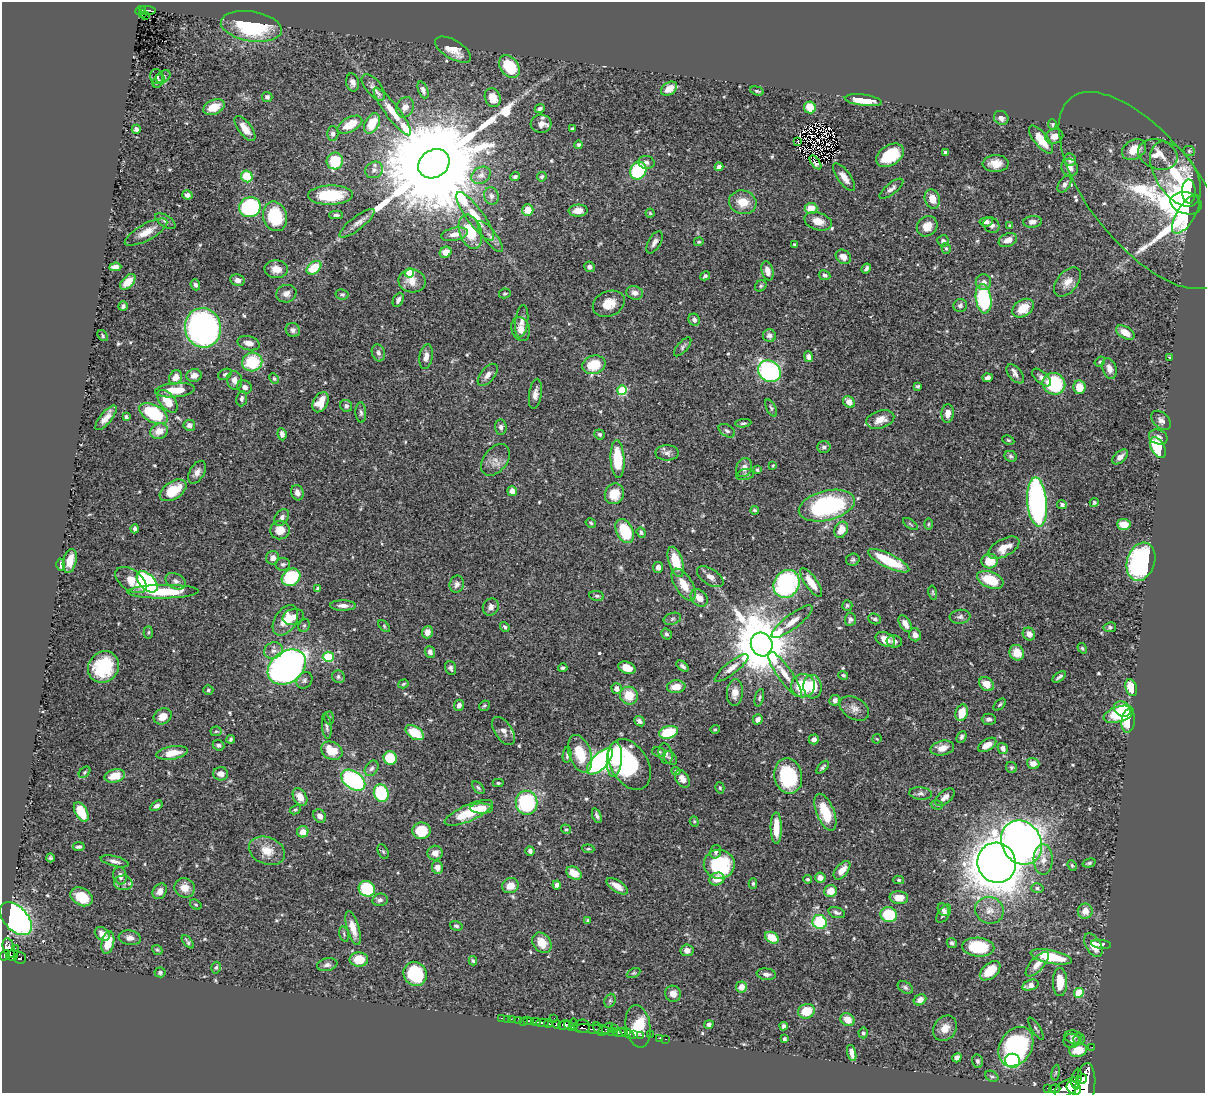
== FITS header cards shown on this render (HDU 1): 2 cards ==
NAXIS1  =                 1203
NAXIS2  =                 1091

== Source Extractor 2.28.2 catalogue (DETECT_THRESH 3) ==
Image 1203 x 1091 px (HDU 1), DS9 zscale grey, 1 PNG px = 1 image px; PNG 1207 x 1095 px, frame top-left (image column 1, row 1091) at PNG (2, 2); each listed source drawn as its Kron ellipse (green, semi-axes under 4 px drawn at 4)
Background 0.616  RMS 0.017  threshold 0.0524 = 3 sigma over >= 5 px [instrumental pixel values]
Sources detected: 566; of the 566, the 500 brightest by FLUX_AUTO listed and drawn (66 fainter detections omitted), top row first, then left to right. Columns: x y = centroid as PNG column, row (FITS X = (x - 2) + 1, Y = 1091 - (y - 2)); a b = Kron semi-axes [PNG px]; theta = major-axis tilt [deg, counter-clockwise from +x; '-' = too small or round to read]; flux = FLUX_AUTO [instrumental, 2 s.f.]
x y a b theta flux
147 10 8 4 -8 64
140 11 5 3 - 45
142 13 3 3 - 16
145 15 2 2 - 3.2
251 26 31 15 -9 95
453 50 20 9 -30 19
509 67 12 9 -53 47
157 77 7 6 - 3
163 77 8 5 37 2.5
158 81 7 5 55 2.5
353 82 9 6 -80 5.7
373 87 16 7 -51 7.2
669 89 9 6 34 13
423 90 9 4 -68 4.2
757 91 7 4 -16 1.9
267 97 5 5 - 3.3
493 98 10 7 -64 18
863 100 19 5 -7 21
214 107 11 7 24 22
405 107 10 8 64 6.6
810 107 6 5 - 22
540 109 5 3 - 3.3
392 111 29 7 -53 22
1001 118 7 6 - 5.5
372 123 11 7 62 31
541 124 10 9 - 10
1052 124 5 4 - 1.6
350 125 13 7 28 27
136 129 4 4 - 3.6
245 129 15 6 -53 14
572 129 3 3 - 1.9
333 134 7 6 - 3.6
1054 136 9 7 19 9.5
1041 140 17 6 -51 22
798 142 3 2 - 1.7
579 145 4 4 - 2.8
1134 150 13 9 30 16
1189 151 6 5 - 2.2
945 152 3 3 - 2.8
1158 154 20 14 -18 18
890 155 15 10 32 46
1070 160 6 5 - 5.7
335 161 8 8 - 39
646 162 8 6 -13 3.7
815 162 8 4 -53 4.8
996 163 13 8 1 14
434 164 16 13 34 51000
719 167 4 4 - 5.3
1070 168 9 8 - 6.7
374 170 9 8 - 5.6
638 171 9 8 - 98
1176 174 36 20 -59 85
481 175 10 8 33 6.4
247 176 6 5 - 42
515 177 5 4 - 3.3
542 177 5 4 - 2.1
844 177 16 6 -54 10
1064 184 9 5 56 4
891 189 14 5 38 5
1144 190 118 55 -51 200
1189 192 12 7 -88 65
187 195 5 4 - 5.2
330 195 22 9 1 56
491 196 9 7 -73 4.3
932 199 10 7 -72 13
743 202 14 11 -13 19
1186 203 16 11 -14 260
250 207 11 10 - 130
811 208 6 5 - 16
528 210 6 5 - 17
578 211 9 6 3 11
650 213 4 4 - 1.5
1186 214 22 9 58 84
336 215 7 4 -1 2.6
275 216 15 11 -76 63
475 216 29 8 -53 21
165 221 11 6 -33 4.2
818 221 14 8 -17 13
986 222 6 4 5 4.2
1032 222 9 6 6 5.4
357 223 22 6 38 8.7
991 225 9 7 -42 5.3
927 226 11 9 42 15
1010 226 4 4 - 2.7
146 232 24 8 29 16
470 232 18 11 -71 38
454 234 13 6 11 9.1
490 236 19 6 -52 6.9
1008 240 9 6 24 8.9
943 241 6 5 - 4.2
654 242 12 6 60 4.9
699 242 5 3 - 1.5
795 245 4 3 - 1.6
946 248 5 4 - 1.8
446 252 6 5 - 11
843 257 8 6 -38 8
115 267 6 4 5 8.2
589 267 5 5 - 3.7
314 268 8 5 40 37
866 268 5 3 - 2.9
276 269 12 9 -4 12
767 271 10 5 -75 8.2
409 273 5 4 - 31
825 275 6 5 - 3.5
705 276 5 4 - 2.7
237 280 7 6 - 5.5
412 281 13 11 -12 14
128 282 9 5 45 16
983 282 8 7 - 6.2
1067 282 17 10 50 11
195 285 5 4 - 2.8
761 286 6 5 - 1.8
505 293 6 5 - 2
635 293 8 6 -15 5.9
286 294 10 8 15 6
342 294 6 5 - 2.1
984 299 15 8 -82 110
398 300 7 5 65 4.5
609 304 16 12 24 18
960 305 7 6 - 3.8
123 306 5 4 - 3
1023 308 12 8 34 21
694 320 6 5 - 4.1
522 321 16 6 83 6.7
203 328 20 18 -79 450
521 329 12 9 -75 9.8
293 330 7 7 - 3.7
1125 333 10 5 -31 13
103 336 6 4 -51 1.9
769 336 6 6 - 4
249 343 11 7 -13 8.1
683 347 12 5 48 3.2
378 353 9 6 -74 4
426 357 13 6 80 7.4
808 357 5 4 - 4
1170 358 3 3 - 1.5
1100 361 5 4 - 2
252 362 10 9 - 53
594 365 12 9 16 36
1109 369 10 7 -74 7.7
769 371 12 10 -31 230
225 374 7 5 28 2.6
1015 374 11 6 -49 5.3
194 375 7 6 - 6.3
488 375 13 7 50 7.3
175 377 7 6 - 9.7
274 378 6 4 -62 1.6
988 378 5 4 - 6
1042 378 11 6 -41 4.9
235 380 9 7 -75 7.3
1054 384 11 10 - 82
918 386 3 3 - 2
245 387 7 6 - 5.3
1079 387 7 6 - 17
175 390 20 7 5 22
622 390 5 5 - 70
535 394 15 6 81 7.5
242 399 7 5 83 3.5
167 401 13 7 -53 17
321 402 11 7 60 20
849 402 6 5 - 11
346 406 6 5 - 3.1
771 408 9 4 -63 2.2
361 412 10 5 -88 3.3
153 414 15 8 -28 79
948 414 9 6 84 9
126 417 4 3 - 2.3
106 418 15 5 50 11
880 420 14 8 16 13
1161 420 11 7 -43 5.6
743 423 8 4 6 2.3
189 425 6 5 - 5.3
501 427 7 6 - 3.7
159 431 9 7 25 14
727 431 9 5 -31 3.4
282 434 6 4 -83 5
600 434 5 5 - 2.3
1158 437 9 7 -21 5.7
1008 440 6 3 -27 1.5
824 447 6 6 - 3.4
1158 448 11 6 -60 61
667 453 11 8 -1 4.8
1011 456 6 5 - 2.6
1120 457 9 5 42 6
617 459 19 7 -87 48
495 460 18 11 51 11
773 466 4 3 - 1.5
744 468 9 8 - 7.2
757 470 4 3 - 1.7
197 472 12 7 59 6.9
745 475 9 5 11 2.8
173 490 15 8 33 33
512 491 5 5 - 7.4
297 493 8 6 -72 7
614 494 10 9 - 21
1037 502 24 10 -85 340
1094 502 5 4 - 1.7
1062 504 5 4 - 2.8
827 506 28 15 14 170
755 510 4 3 - 1.9
282 517 9 6 56 6
591 523 5 4 - 1.8
910 524 8 3 -34 1.6
928 524 6 4 89 1.6
1124 524 7 5 -4 17
135 529 4 3 - 2.5
280 530 9 9 - 14
841 530 8 6 60 14
625 531 13 8 -64 50
641 532 5 4 - 2.6
1004 548 17 8 28 18
273 558 7 6 - 6.7
853 560 7 6 - 2.5
70 561 12 6 76 18
889 561 23 7 -25 52
990 561 8 7 - 27
676 562 15 7 -72 33
1141 562 19 14 73 200
283 564 7 6 - 3.2
61 565 6 4 89 7.5
658 567 5 5 - 5.1
291 577 10 8 38 81
710 577 15 8 -32 8.2
131 580 18 10 -34 21
990 580 14 8 -21 38
176 581 11 7 -28 5.4
147 582 13 7 -46 160
811 582 17 6 -55 19
457 584 8 7 - 4.4
787 584 14 12 57 160
684 585 18 8 -58 21
318 588 4 4 - 3.8
163 592 35 7 1 55
933 593 7 4 -77 1.6
597 596 7 5 -9 2.5
699 598 9 7 -49 11
847 605 5 5 - 2.3
343 606 13 5 -1 6.3
491 607 9 7 62 5.7
293 617 11 7 16 9.4
960 617 10 7 7 3.9
672 619 9 5 19 3.1
850 619 6 5 - 3.5
875 619 6 5 - 3.4
285 620 17 10 56 21
792 622 25 7 37 12
905 624 9 5 -58 9.5
304 625 7 5 68 2.2
384 626 7 4 -47 1.8
505 627 5 4 - 2.5
1110 627 6 5 - 2.1
148 632 6 4 87 1.7
427 632 6 5 - 8.4
666 634 6 5 - 2.5
1029 634 7 6 - 8.1
915 635 6 6 - 6
885 639 10 7 -24 9.9
894 641 8 6 -10 3.8
762 645 12 10 -64 8800
1082 648 5 4 - 1.8
273 651 9 8 - 6.3
430 652 6 5 - 5.7
1017 653 8 7 - 15
328 657 5 5 - 58
682 666 7 4 -39 3.3
103 667 16 15 - 59
287 667 21 15 37 590
451 668 7 5 -72 3
563 668 4 4 - 2.6
627 668 9 6 -21 13
731 668 21 6 38 9.8
785 674 27 7 -55 15
843 675 5 3 - 1.8
338 677 6 6 - 2.9
1059 677 7 3 37 3
304 680 9 7 48 3.9
403 684 5 4 - 1.8
986 684 8 6 -40 14
803 686 12 11 - 50
676 687 9 6 7 15
812 687 12 9 -85 24
1131 688 8 5 -73 26
617 689 5 5 - 5.7
208 690 5 5 - 2.2
735 693 13 8 85 9.5
629 696 9 8 - 24
759 698 9 4 76 2.1
835 700 5 5 - 5.4
459 705 5 5 - 4.8
1000 705 7 4 44 2.1
484 706 6 5 - 1.9
854 708 16 10 -31 9.3
1122 709 9 7 -38 17
962 713 8 6 73 22
1119 714 15 7 17 57
163 716 9 7 31 11
329 718 6 5 - 1.7
758 719 5 4 - 4.1
989 719 7 5 0 4.4
639 721 6 4 -41 3.9
1128 721 12 6 84 31
327 726 12 4 -84 3.6
715 729 5 4 - 1.5
216 731 5 5 - 1.8
503 731 16 8 -56 7.6
668 732 10 6 18 44
415 733 10 6 -33 37
962 737 6 4 66 2.6
231 739 4 3 - 2.1
814 739 5 5 - 4.7
877 739 5 4 - 1.5
218 745 6 5 - 2.5
987 745 10 5 32 9.7
942 748 12 7 11 12
1003 748 6 5 - 5.5
332 751 11 8 -28 25
659 752 7 4 -14 2.5
172 753 16 6 9 19
580 754 19 11 -71 33
666 754 10 7 -75 4.9
567 755 8 3 84 2.2
390 758 7 6 - 35
670 758 8 5 -46 2.6
614 759 17 7 86 26
600 761 17 7 45 370
1033 763 6 5 - 8.9
629 764 27 18 -58 110
823 767 8 4 46 2.2
1011 767 6 5 - 2.1
372 768 8 6 55 3.6
676 771 4 4 - 1.9
84 772 6 4 43 1.8
221 774 7 6 - 8.1
115 776 10 6 14 17
788 776 18 14 -78 94
682 779 9 6 -57 9.3
353 780 13 8 -36 170
498 783 5 4 - 2
478 788 7 4 -46 2.3
720 788 6 4 -74 1.7
381 793 9 7 -72 59
921 793 11 6 -4 4.1
300 797 9 6 -59 13
945 797 11 6 40 7
527 803 12 11 - 120
937 805 6 4 -15 1.9
156 806 7 4 34 3.9
481 809 11 5 -1 8.4
295 810 6 4 29 1.8
81 812 11 6 -61 28
825 812 19 9 -68 34
469 813 26 8 24 44
320 816 7 5 -50 6.6
597 816 8 3 -69 3.1
694 822 5 4 - 1.6
776 828 16 5 -89 22
566 829 5 4 - 1.6
421 831 9 8 - 30
303 832 6 5 - 13
1022 843 23 19 -57 870
79 847 6 4 5 3.2
588 849 6 4 -5 1.7
267 851 19 13 -21 19
383 851 7 5 -63 1.9
530 851 5 4 - 3.2
716 852 7 5 73 2.8
435 853 7 7 - 8.2
51 858 4 4 - 2.2
1043 859 15 9 -89 11
115 861 14 5 -14 5
997 863 20 19 - 2700
1089 863 7 4 16 1.9
719 864 15 14 - 91
1072 865 5 4 - 1.6
437 867 7 5 -78 7.9
842 870 11 6 51 10
574 873 8 6 -34 18
120 876 9 6 -77 6.7
820 878 5 5 - 8.7
717 879 7 6 - 14
807 879 4 4 - 2.3
899 880 5 4 - 2
123 883 9 7 -3 5.7
753 884 5 4 - 2
510 885 8 7 - 14
557 885 4 4 - 4.7
617 886 12 5 -34 12
185 888 10 9 - 13
1037 888 6 5 - 2.3
367 889 8 7 - 66
160 891 8 6 56 7.7
831 891 6 6 - 16
82 897 12 8 -30 34
899 898 9 6 -6 15
380 900 8 6 11 3.8
196 904 6 4 -33 1.5
943 910 7 5 -53 2.9
989 910 14 13 - 13
1085 911 7 7 - 10
837 912 9 5 -17 3.6
944 914 10 5 57 4.9
889 915 8 7 - 56
16 919 19 11 -47 430
588 920 4 3 - 1.6
820 922 7 7 - 61
456 926 6 4 -18 2.5
353 928 18 6 -74 13
102 934 8 6 -37 10
344 934 8 4 -76 2.1
130 938 11 7 -8 6.6
772 938 7 5 -31 25
188 942 8 4 -50 2.5
108 943 11 6 78 23
542 943 11 8 -53 17
952 943 5 4 - 2.7
1101 944 10 4 -7 4.3
1093 945 13 7 -59 15
978 947 16 9 -4 57
9 948 10 5 -73 230
15 948 2 2 - 6.8
157 950 5 4 - 1.5
687 950 6 6 - 6.3
5 955 5 4 - 150
12 955 5 5 - 120
1051 957 21 6 -12 41
20 958 6 6 - 110
359 959 9 7 -3 26
473 961 4 3 - 1.7
1037 964 15 6 47 10
327 965 10 6 11 4.3
216 968 6 4 74 2
990 971 12 7 40 22
160 972 5 5 - 2.7
634 973 7 4 26 1.9
415 974 12 11 - 61
766 974 9 5 -7 5.1
1060 982 14 7 90 23
1030 985 8 5 19 7
741 987 5 5 - 14
905 987 8 5 -33 2.8
1079 993 5 5 - 46
673 994 8 8 - 9.5
920 1000 6 5 - 6.6
610 1001 7 5 69 2.5
806 1011 8 7 - 26
501 1018 3 2 - 7.1
554 1018 2 2 - 5.6
507 1019 2 2 - 6.7
511 1019 2 2 - 5.3
519 1020 2 2 - 3.7
527 1020 3 2 - 33
848 1020 7 6 - 13
523 1021 3 2 - 14
531 1022 4 2 - 16
536 1022 4 2 - 64
542 1023 6 3 2 230
549 1023 4 3 - 160
557 1024 4 3 - 140
574 1024 6 3 -89 83
709 1024 4 4 - 3.9
564 1025 6 4 15 330
569 1026 6 3 -33 160
582 1026 8 6 7 180
638 1026 21 12 -81 96
784 1026 4 4 - 3
598 1028 7 3 -62 160
614 1028 2 2 - 18
945 1028 13 10 54 12
592 1029 21 3 -5 120
605 1029 9 4 38 53
1036 1029 13 3 -58 2.3
613 1032 5 3 - 59
620 1033 6 3 8 180
627 1033 8 3 -31 190
863 1033 5 4 - 2.1
634 1034 3 3 - 110
640 1035 3 2 - 32
650 1035 2 2 - 7.1
1073 1037 9 6 -10 3.3
659 1038 3 2 - 12
665 1039 3 2 - 12
784 1039 4 3 - 2.2
1079 1039 5 5 - 2
1072 1041 8 7 - 3.6
1016 1047 21 16 58 230
1092 1047 2 2 - 3.6
1078 1050 9 6 10 25
852 1053 8 4 -75 6.6
957 1058 5 4 - 3.9
978 1061 7 5 -74 2.7
1012 1061 7 7 - 71
1056 1073 8 4 81 1.9
992 1076 7 5 -30 2.2
1077 1078 10 5 79 230
1082 1079 5 4 - 300
1085 1085 22 10 84 1700
1067 1087 14 7 31 1200
1048 1088 3 2 - 19
1074 1088 8 6 -36 690
1055 1089 5 3 - 62
At the frame edge (FLAGS 8, measured only in part): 1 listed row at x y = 1085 1085
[66 fainter detections neither listed nor drawn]